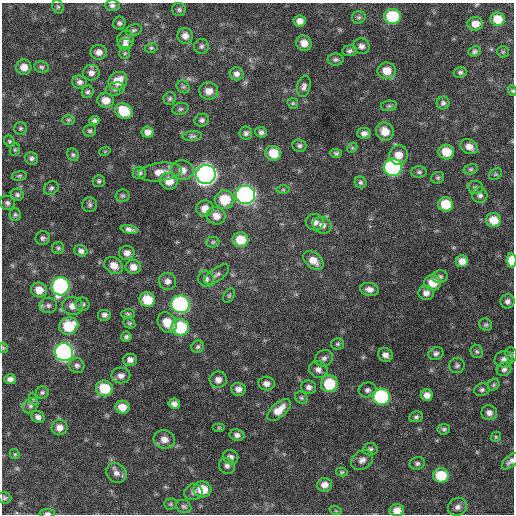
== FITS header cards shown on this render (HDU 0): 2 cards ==
NAXIS1  =                  512 / Axis length
NAXIS2  =                  512 / Axis length

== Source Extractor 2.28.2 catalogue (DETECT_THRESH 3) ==
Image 512 x 512 px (HDU 0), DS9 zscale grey, 1 PNG px = 1 image px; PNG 516 x 516 px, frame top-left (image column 1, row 512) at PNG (2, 3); each listed source drawn as its Kron ellipse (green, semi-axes under 4 px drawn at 4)
Background 644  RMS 19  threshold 58.3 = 3 sigma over >= 5 px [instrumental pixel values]
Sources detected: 197; all 197 listed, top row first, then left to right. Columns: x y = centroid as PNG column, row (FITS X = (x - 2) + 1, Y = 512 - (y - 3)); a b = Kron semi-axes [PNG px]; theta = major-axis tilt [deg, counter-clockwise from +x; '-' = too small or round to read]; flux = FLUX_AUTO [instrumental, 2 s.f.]
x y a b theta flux
112 5 7 5 -1 3900
58 7 7 5 -63 2200
179 10 7 6 - 3000
392 16 8 7 - 72000
359 17 7 6 - 3000
498 19 7 6 - 22000
300 21 6 5 - 8200
119 23 6 6 - 3400
475 24 8 7 - 13000
134 30 8 5 19 2700
185 36 8 7 - 8200
125 39 9 8 - 6500
304 43 8 7 - 12000
125 44 7 5 0 3500
201 46 7 7 - 3800
361 46 8 7 - 5100
151 48 6 4 13 2000
349 51 7 5 6 3300
474 51 6 5 - 2900
99 52 8 7 - 7300
503 52 6 5 - 1800
125 53 6 5 - 2100
336 59 8 6 1 3200
24 67 7 7 - 12000
41 67 7 5 -9 2900
387 71 9 8 - 17000
460 72 7 5 13 2800
91 73 8 8 - 6500
237 74 7 6 - 6300
118 81 10 8 40 21000
80 82 7 6 - 4900
304 86 11 6 77 4900
183 87 7 6 - 2500
115 89 9 6 14 3800
209 91 9 8 - 11000
512 91 5 4 - 1600
88 92 6 6 - 3000
170 99 6 6 - 2700
106 100 8 7 - 15000
293 103 6 5 - 1900
443 103 6 6 - 3300
389 106 8 5 8 2700
180 109 8 6 16 2700
124 111 9 7 -29 38000
68 120 6 5 - 1900
202 120 7 6 - 3700
94 121 5 4 - 3400
20 128 6 6 - 2600
90 131 6 6 - 2600
385 131 9 8 - 16000
148 132 6 5 - 7800
261 132 6 5 - 3500
246 133 6 6 - 3700
364 133 7 6 - 5800
192 136 9 5 6 3000
9 141 6 5 - 2100
299 146 7 6 - 3300
469 147 9 7 -29 9200
352 148 6 4 43 1700
15 150 6 5 - 1900
105 151 6 3 19 1200
446 152 8 7 - 24000
273 153 8 7 - 24000
336 153 5 4 - 2600
73 155 6 5 - 2400
399 155 10 9 - 15000
32 158 6 6 - 3700
393 167 9 8 - 230000
471 169 7 5 14 2400
182 170 11 9 -15 11000
160 172 22 9 7 15000
419 172 8 5 -1 2900
139 173 6 6 - 3800
206 174 10 9 - 880000
495 174 7 5 35 1900
19 176 7 5 10 2300
438 178 6 6 - 2200
99 181 6 6 - 2800
169 181 9 8 - 16000
361 182 6 5 - 2800
475 187 8 6 -4 3400
51 188 8 6 37 3200
283 190 6 4 0 1900
17 195 6 6 - 3100
245 195 9 9 - 510000
480 195 8 7 - 4400
123 196 7 6 - 2600
225 200 10 9 - 37000
7 203 7 7 - 3700
446 204 7 7 - 32000
90 205 7 7 - 3400
205 209 8 8 - 12000
15 215 6 5 - 2400
216 216 9 8 - 12000
493 220 8 7 - 20000
315 222 9 8 - 7500
322 225 9 8 - 7300
129 229 8 4 -11 5000
43 238 7 7 - 3400
240 240 8 7 - 28000
213 242 6 5 - 2200
58 248 6 6 - 2300
81 251 7 5 -31 4600
127 253 7 7 - 7700
313 260 11 7 -39 13000
512 260 7 5 -87 24000
462 261 6 6 - 9700
114 266 10 8 -35 12000
133 267 7 7 - 9800
217 274 14 6 36 5200
440 277 8 6 11 3800
206 279 8 7 - 4800
168 281 9 8 - 7000
433 283 8 7 - 21000
60 286 9 9 - 240000
369 289 9 6 -10 7100
39 290 8 7 - 16000
426 293 8 7 - 6700
229 296 8 5 63 2400
147 300 8 7 - 31000
507 301 7 7 - 4500
83 304 7 6 - 3100
180 304 9 8 - 320000
48 305 8 7 - 4500
72 306 10 9 - 11000
128 314 7 4 -1 2100
104 315 7 6 - 4300
167 322 11 8 -56 20000
129 323 6 5 - 2000
486 325 6 6 - 2600
69 326 10 8 23 43000
180 327 9 8 - 75000
126 337 5 5 - 2800
338 344 6 5 - 2300
198 347 6 5 - 2700
3 348 5 4 - 1600
477 351 7 6 - 2500
64 352 9 9 - 430000
436 354 7 6 - 3700
511 354 7 5 -75 2600
385 355 7 7 - 6800
324 358 9 8 - 4600
504 359 9 8 - 6700
130 360 7 6 - 6300
77 365 8 7 - 4200
457 365 8 7 - 3700
318 369 9 8 - 6500
504 369 7 7 - 4200
121 375 9 8 - 6600
10 379 6 5 - 5200
218 380 8 8 - 8200
266 383 8 7 - 6400
329 384 8 8 - 53000
494 385 6 5 - 2100
309 387 7 6 - 4900
104 388 8 8 - 42000
238 389 7 6 - 7300
367 390 9 7 10 4600
482 390 8 6 16 3200
42 392 6 6 - 2600
427 395 6 6 - 8000
381 397 9 8 - 150000
301 398 7 5 -43 2500
33 399 7 4 -72 1900
174 404 6 5 - 5800
31 406 8 6 45 4200
122 407 7 6 - 14000
279 410 14 7 42 16000
489 413 8 7 - 6000
38 417 7 5 -30 5100
416 417 7 5 9 2800
59 428 8 7 - 8700
219 428 6 4 0 1800
444 429 6 5 - 2700
237 435 7 6 - 4600
496 437 5 4 - 1700
164 439 10 9 - 11000
370 449 7 6 - 3400
15 454 5 4 - 1700
231 457 8 7 - 5400
362 460 12 9 33 7000
511 461 10 5 42 4800
417 463 7 6 - 3100
227 466 8 7 - 4700
342 472 5 4 - 1800
116 473 11 9 -41 7900
441 475 8 7 - 40000
325 485 7 7 - 9200
202 489 9 8 - 27000
193 492 9 8 - 5000
4 498 7 5 -19 2600
171 504 6 5 - 2000
184 506 8 6 -28 2900
458 507 10 8 35 6600
397 510 7 6 - 11000
336 511 6 4 -19 1800
47 513 7 4 0 3000
At the frame edge (FLAGS 8, measured only in part): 5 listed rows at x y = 512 91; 512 260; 3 348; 511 461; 47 513